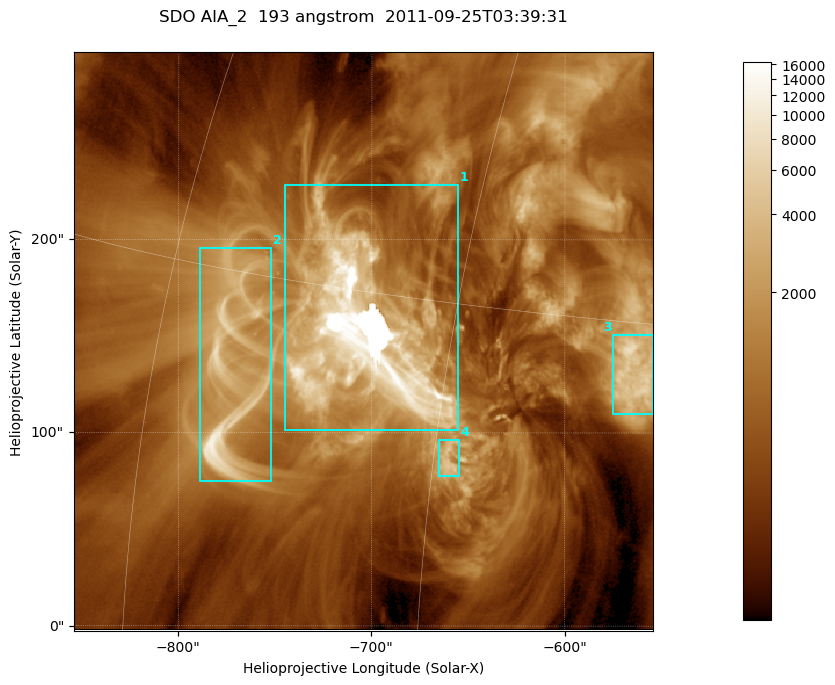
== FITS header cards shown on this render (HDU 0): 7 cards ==
TELESCOP= 'SDO     '           /
INSTRUME= 'AIA_2   '           /
WAVELNTH=                  193 /
WAVEUNIT= 'angstrom'           /
DATE-OBS= '2011-09-25T03:39:31.84' /
CTYPE1  = 'HPLN-TAN'           /
CTYPE2  = 'HPLT-TAN'           /

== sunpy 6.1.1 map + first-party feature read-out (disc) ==
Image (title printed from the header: SDO AIA_2  193 angstrom  2011-09-25T03:39:31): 499 x 499 px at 0.601 arcsec/px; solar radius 957 arcsec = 1592 px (partial field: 3.1% of the solar disc is inside the frame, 100% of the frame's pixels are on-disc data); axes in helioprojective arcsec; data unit not stated in the header (colour bar unlabelled)
Orientation: roll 0.0577 deg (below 1 deg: not rotated)
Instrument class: DISC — disc imager (sunpy class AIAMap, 193 A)
Bright regions (active regions / flare kernels): reference = the on-disc median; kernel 5 px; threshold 5 sigma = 2261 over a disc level ~669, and >= 1.15x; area >= 249 px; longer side >= 6 px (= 3.6 arcsec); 4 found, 4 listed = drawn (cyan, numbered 1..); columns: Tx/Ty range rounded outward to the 2 arcsec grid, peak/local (2 s.f.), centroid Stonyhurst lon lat
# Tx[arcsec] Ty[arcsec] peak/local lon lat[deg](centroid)
1 -746..-654 100..230 25 -49 +14
2 -790..-752 74..196 17 -55 +12
3 -576..-554 110..152 11 -37 +13
4 -666..-654 76..96 6.7 -44 +10